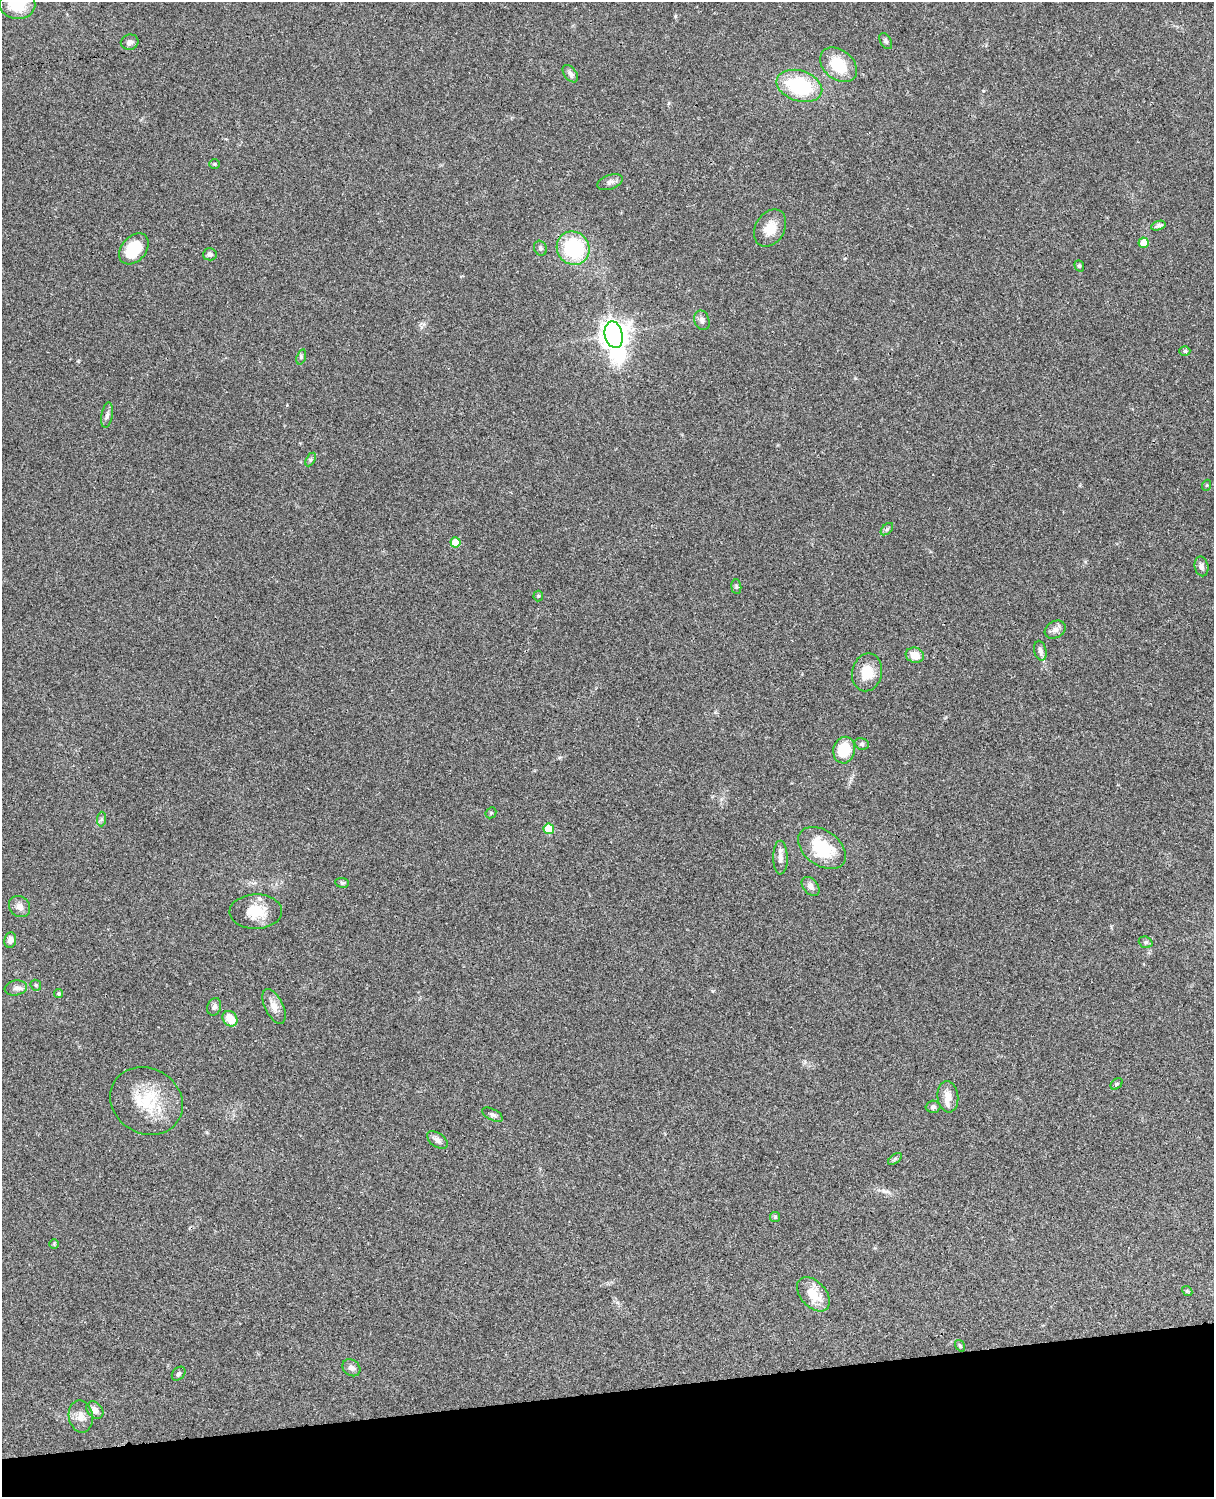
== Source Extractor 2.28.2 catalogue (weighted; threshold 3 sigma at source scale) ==
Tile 10 of 4 x 3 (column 2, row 3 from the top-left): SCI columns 1333-2544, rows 278-1772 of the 5087 x 4927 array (HDU 1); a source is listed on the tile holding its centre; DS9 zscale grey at full resolution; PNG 1216 x 1499 px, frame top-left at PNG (2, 2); each listed source drawn as its Kron ellipse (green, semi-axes under 4 px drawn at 4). Shown black and unused: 7% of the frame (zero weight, under 3 of 4 exposures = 6% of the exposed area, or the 3 px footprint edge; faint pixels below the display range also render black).
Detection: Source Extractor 2.28.2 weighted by HDU 2 'WHT'; one run over the whole footprint, this tile lists its part. Background 0.0886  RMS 0.0062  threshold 0.0277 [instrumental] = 3 sigma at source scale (4.5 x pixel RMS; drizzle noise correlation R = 1.50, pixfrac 1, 0.05/0.05 arcsec/px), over >= 5 px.
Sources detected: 68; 1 inside a brighter listed object's ellipse — not listed separately; the other 67 listed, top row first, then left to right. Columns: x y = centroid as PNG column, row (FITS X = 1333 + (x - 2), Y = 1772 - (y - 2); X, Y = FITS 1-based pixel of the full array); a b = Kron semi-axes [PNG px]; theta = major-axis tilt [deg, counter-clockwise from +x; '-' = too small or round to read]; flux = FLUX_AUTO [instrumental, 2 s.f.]
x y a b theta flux
17 4 18 14 -3 18
886 41 9 5 -60 1.4
130 42 9 7 17 2.4
839 65 21 14 -39 20
570 74 10 6 -53 2.2
799 86 23 15 -18 44
214 164 5 4 - 0.88
610 182 13 7 20 2.5
1158 226 7 4 19 1.4
770 228 20 14 60 9.6
1144 243 5 5 - 13
540 248 8 6 -63 1.4
573 248 17 16 - 44
134 249 17 12 50 20
210 254 7 6 - 1.8
1079 266 6 4 -69 0.82
702 320 10 7 -69 2.3
614 335 13 9 -77 700
1185 351 5 4 - 0.96
301 357 8 4 73 1
107 415 13 5 80 2.2
311 459 7 4 60 1.1
1207 485 5 3 - 0.55
887 529 7 4 45 1.2
456 542 5 5 - 14
1201 566 10 6 -77 2.3
736 587 7 5 -84 1.1
538 596 5 5 - 0.75
1055 630 11 8 29 2.8
1040 651 10 6 -76 2.5
915 655 9 7 -17 7.2
867 672 19 15 78 11
862 744 7 5 -15 1.2
844 750 13 11 77 20
491 813 6 5 - 0.85
102 819 7 4 88 1.1
549 829 5 5 - 21
822 848 26 17 -36 26
780 858 17 7 -89 3.5
342 883 7 5 -7 1.1
811 886 11 7 -50 3.1
20 907 11 9 -46 3.7
256 912 26 17 1 14
10 940 8 6 80 3.5
1146 942 7 5 -19 1.2
36 985 6 5 - 0.96
16 988 11 7 11 2.9
59 993 4 4 - 0.99
274 1006 19 9 -63 5.4
214 1007 9 6 70 2
230 1019 8 6 -52 9.2
1117 1084 7 5 42 1.1
948 1097 16 10 -84 5.9
147 1101 38 32 -30 29
933 1107 7 6 - 1.7
493 1115 11 5 -27 1.7
437 1140 11 7 -35 2.6
895 1159 8 4 37 1.1
775 1217 5 5 - 0.89
54 1244 5 4 - 0.76
1187 1291 6 4 -42 0.81
813 1294 20 12 -48 12
960 1346 6 4 -54 0.8
351 1368 10 7 -38 2.7
179 1374 8 5 45 1.3
95 1410 10 7 -45 3.7
81 1416 16 12 -79 5.8
Isophote crosses this tile's border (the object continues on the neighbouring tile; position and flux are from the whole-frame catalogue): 1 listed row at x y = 17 4